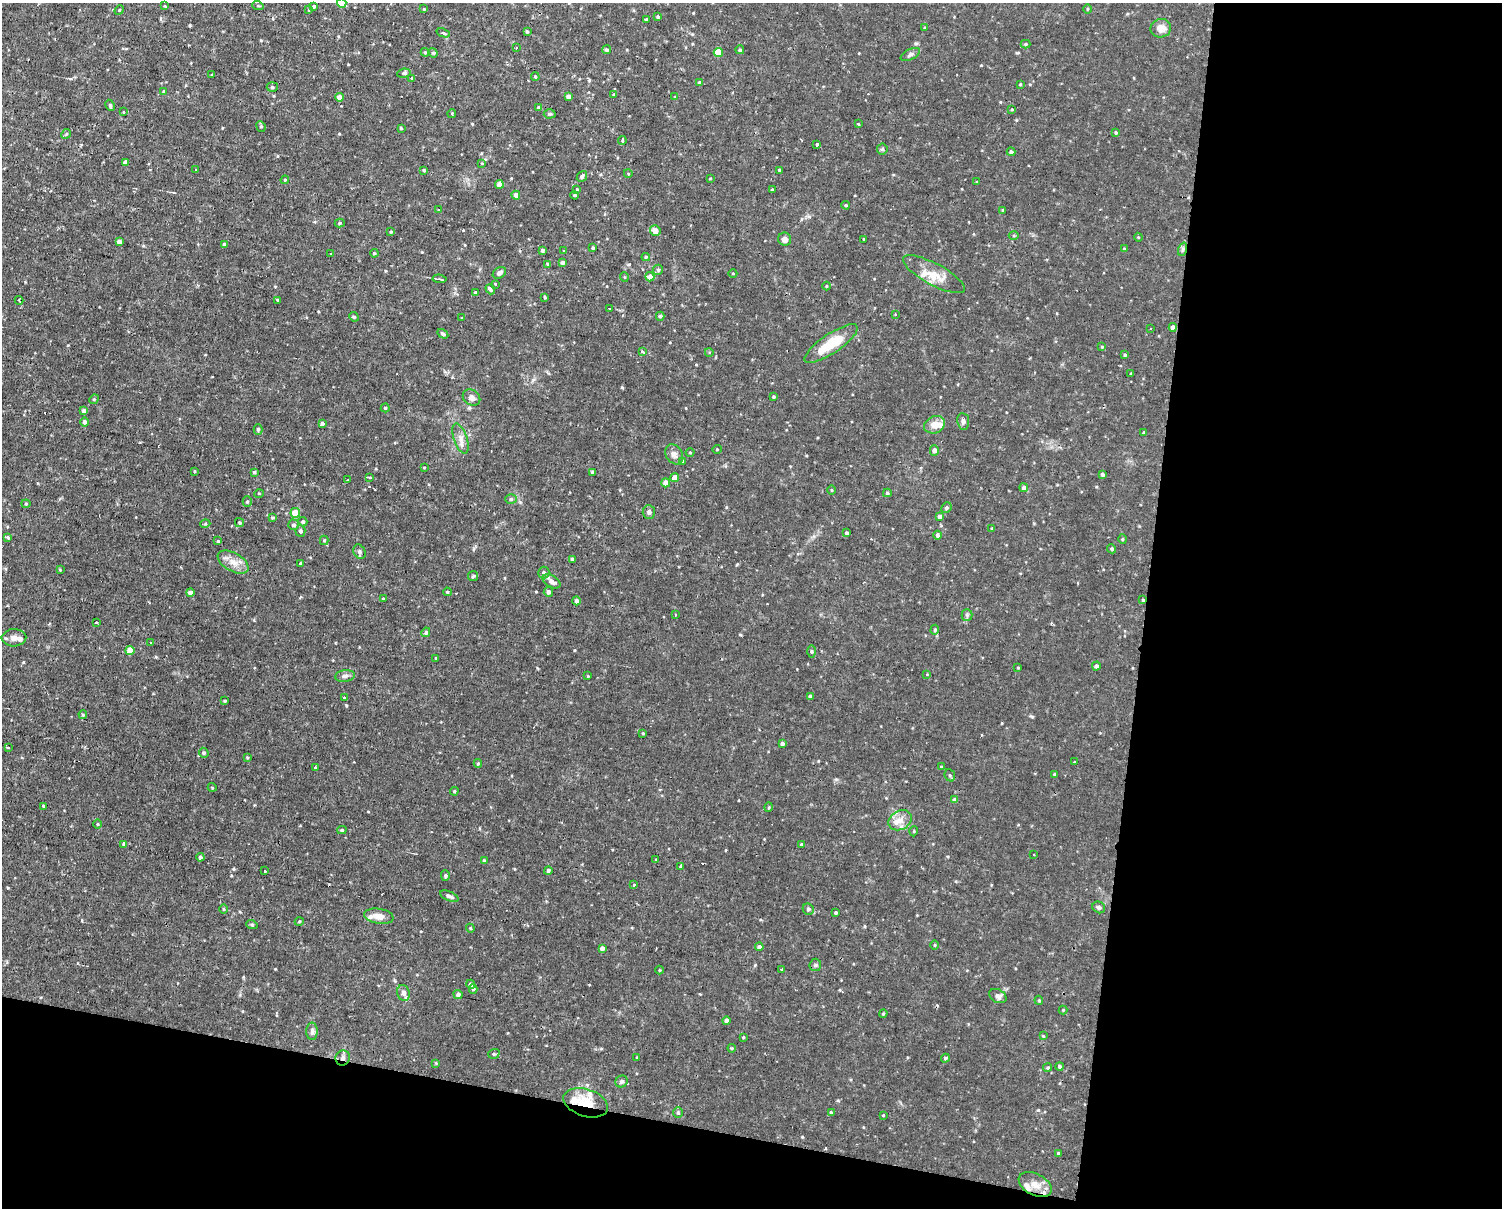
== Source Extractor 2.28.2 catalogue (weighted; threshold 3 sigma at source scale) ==
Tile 12 of 3 x 4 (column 3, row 4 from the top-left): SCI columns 3140-4639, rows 182-1387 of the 4978 x 5004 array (HDU 1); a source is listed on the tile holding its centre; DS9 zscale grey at full resolution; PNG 1504 x 1210 px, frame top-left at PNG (2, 3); each listed source drawn as its Kron ellipse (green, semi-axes under 4 px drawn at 4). Shown black and unused: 30% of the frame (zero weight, under 2 of 3 exposures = <1% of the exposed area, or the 3 px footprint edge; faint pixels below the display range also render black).
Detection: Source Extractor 2.28.2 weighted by HDU 2 'WHT'; one run over the whole footprint, this tile lists its part. Background 0.0153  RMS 0.0031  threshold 0.0141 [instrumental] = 3 sigma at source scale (4.5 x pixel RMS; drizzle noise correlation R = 1.50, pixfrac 1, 0.05/0.05 arcsec/px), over >= 5 px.
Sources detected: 290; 9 cosmic-ray / hot-pixel residue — neither listed nor drawn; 10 inside a brighter listed object's ellipse — not listed separately; the other 271 listed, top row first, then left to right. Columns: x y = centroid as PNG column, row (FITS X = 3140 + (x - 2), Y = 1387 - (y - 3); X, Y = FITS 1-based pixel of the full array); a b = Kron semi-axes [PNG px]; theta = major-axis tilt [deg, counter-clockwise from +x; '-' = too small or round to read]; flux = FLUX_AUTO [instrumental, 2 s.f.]
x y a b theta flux
342 3 4 4 - 7.3
165 6 4 2 - 0.22
258 6 6 3 -19 0.34
314 6 3 3 - 0.48
424 9 3 3 - 0.27
1087 9 4 3 - 0.3
119 10 5 4 - 0.42
308 10 4 2 - 0.36
658 17 3 3 - 0.47
646 19 3 3 - 0.4
925 28 4 3 - 0.31
1161 28 10 9 - 2.7
527 32 4 4 - 0.4
443 33 7 4 -20 0.63
1026 44 5 4 - 0.42
516 48 3 2 - 0.35
606 50 4 4 - 0.56
740 50 4 4 - 0.49
425 52 4 4 - 0.35
718 52 4 4 - 6.6
433 53 5 4 - 0.37
910 54 10 5 26 0.85
404 73 7 4 9 0.6
212 75 4 2 - 0.25
535 77 4 3 - 0.37
412 78 4 2 - 0.26
699 82 4 3 - 0.32
1020 84 3 3 - 0.3
272 87 5 5 - 0.57
164 91 4 3 - 0.33
614 94 4 2 - 0.24
568 96 4 4 - 1.6
339 97 4 4 - 2.5
675 97 3 3 - 0.39
110 105 6 3 -64 0.45
539 108 4 4 - 0.72
1012 109 3 3 - 0.25
124 112 2 2 - 0.4
452 113 4 3 - 0.35
550 114 6 4 3 0.58
858 124 3 2 - 0.32
261 126 5 4 - 0.48
401 128 3 3 - 0.29
1116 133 4 4 - 0.41
66 134 5 4 - 0.4
622 140 4 2 - 0.43
817 144 3 3 - 2
882 149 5 5 - 0.42
1011 152 4 4 - 0.9
126 162 4 4 - 1.6
482 163 4 3 - 0.36
196 170 4 3 - 0.86
424 170 4 3 - 0.41
779 170 3 3 - 0.66
628 173 4 3 - 0.24
582 176 6 4 49 0.8
710 178 4 2 - 0.2
285 180 4 4 - 0.4
977 182 3 3 - 0.29
499 184 4 4 - 2.8
577 189 4 3 - 0.29
772 190 3 3 - 0.53
516 195 4 4 - 2.1
575 195 4 3 - 0.41
846 205 4 3 - 0.34
438 210 3 2 - 0.23
1003 210 4 3 - 0.49
340 223 5 4 - 0.47
655 231 5 5 - 2
391 232 4 3 - 0.36
1014 235 5 3 - 0.3
1138 237 4 3 - 0.26
785 239 7 6 - 1.4
864 239 3 3 - 0.41
119 242 4 3 - 1
224 244 4 4 - 0.69
593 248 3 2 - 0.34
1124 249 4 4 - 0.39
1183 249 7 4 72 0.59
542 250 3 3 - 0.62
564 250 3 3 - 0.71
331 253 3 3 - 1
374 253 4 4 - 0.35
646 257 4 3 - 0.43
563 262 4 3 - 0.73
548 264 3 3 - 0.59
658 270 5 5 - 0.58
499 273 7 5 35 1.2
733 273 4 3 - 0.27
934 274 35 10 -28 5.3
624 277 5 3 - 0.24
650 277 4 4 - 2.5
440 279 7 2 -5 0.39
495 284 3 2 - 0.61
826 286 4 3 - 0.23
490 289 5 3 - 1.2
475 292 4 3 - 0.33
545 297 3 3 - 0.35
19 300 4 3 - 0.28
277 300 4 3 - 0.29
610 308 3 3 - 0.71
895 315 3 2 - 0.61
660 316 4 4 - 0.69
354 317 5 4 - 0.33
462 318 3 3 - 0.32
1173 327 4 4 - 1.7
1151 329 2 2 - 0.28
443 334 6 4 -31 0.63
831 344 31 9 34 10
1102 347 4 3 - 0.33
643 352 4 3 - 0.58
709 352 4 3 - 0.3
1125 355 3 3 - 0.39
1131 374 3 2 - 0.37
774 397 3 3 - 0.41
471 398 9 7 -34 1.6
94 399 5 4 - 0.34
385 408 4 4 - 0.41
84 411 4 4 - 1.2
963 421 8 6 -82 0.95
84 422 5 4 - 0.74
322 423 4 4 - 0.82
934 425 10 8 24 3.5
258 429 5 4 - 0.58
1144 432 4 3 - 0.32
460 439 16 6 -71 2.1
717 449 5 3 - 0.27
934 450 5 4 - 1.5
690 453 4 3 - 0.25
674 454 10 8 -57 1.4
683 461 4 3 - 0.33
424 467 4 2 - 0.2
194 471 4 3 - 0.24
254 472 3 3 - 0.43
593 472 4 3 - 0.92
1102 474 4 3 - 0.8
675 477 4 4 - 2
370 478 4 3 - 0.54
348 480 2 2 - 0.23
666 483 4 4 - 2
1024 488 4 4 - 1.5
832 490 5 3 - 0.27
259 493 5 3 - 0.25
887 493 4 4 - 0.46
511 499 6 5 - 0.55
247 501 5 4 - 0.5
26 504 4 4 - 0.33
946 508 5 5 - 0.7
649 512 7 6 - 0.86
295 513 5 5 - 5
939 516 4 4 - 1.1
272 518 4 4 - 0.41
303 522 4 4 - 0.67
239 523 4 4 - 0.43
205 524 5 3 - 0.27
293 525 5 5 - 0.75
992 528 3 3 - 0.28
300 531 5 5 - 0.79
847 533 4 3 - 0.5
938 535 4 4 - 0.96
8 538 3 3 - 0.84
1122 539 5 3 - 0.32
324 540 4 4 - 0.39
218 541 3 3 - 0.3
1112 549 5 4 - 0.49
359 552 7 5 -60 0.72
572 559 3 3 - 0.75
233 562 17 9 -29 3.1
301 563 4 3 - 0.66
60 570 4 4 - 0.25
544 572 6 5 - 0.72
473 576 5 5 - 0.46
552 581 10 5 -30 1.9
190 592 4 4 - 1.5
447 592 4 3 - 0.37
548 592 5 4 - 0.96
383 599 3 3 - 0.4
1143 600 4 3 - 0.33
577 601 4 4 - 1
675 615 3 2 - 0.3
967 615 5 5 - 0.54
96 623 3 3 - 0.79
935 630 5 4 - 0.42
426 632 5 4 - 0.56
14 638 12 8 2 1.8
151 643 3 3 - 0.53
130 650 5 4 - 4.8
812 651 6 3 -89 0.45
436 658 3 2 - 0.22
1096 666 4 4 - 0.87
1018 667 3 2 - 0.23
927 674 3 3 - 0.73
345 676 10 6 8 0.96
588 676 3 3 - 0.25
810 696 4 3 - 0.53
345 698 4 3 - 2
225 701 3 2 - 0.32
83 715 4 4 - 0.35
643 733 3 3 - 0.26
782 744 4 3 - 0.86
8 748 3 3 - 0.97
204 753 5 4 - 0.56
247 757 3 3 - 0.3
1074 762 3 2 - 0.23
478 763 4 4 - 0.36
941 767 4 4 - 0.31
315 768 3 2 - 0.4
1055 774 4 3 - 0.46
950 775 6 5 - 0.54
212 787 4 3 - 0.25
454 791 4 4 - 0.36
955 800 4 4 - 1.6
43 806 4 3 - 0.26
769 807 5 3 - 0.3
900 820 12 9 29 2.9
98 824 5 3 - 0.23
342 830 4 4 - 0.5
914 831 5 3 - 0.27
124 844 4 4 - 0.49
801 844 4 4 - 0.4
1034 854 3 2 - 0.43
200 857 4 3 - 0.76
656 859 4 2 - 0.23
484 861 4 3 - 0.45
681 867 4 3 - 0.84
265 871 4 3 - 0.85
548 871 4 4 - 0.76
445 876 5 4 - 0.4
634 884 3 3 - 0.84
449 896 10 4 -22 0.8
1099 907 7 5 -30 0.76
224 909 5 3 - 0.31
808 909 6 5 - 0.68
836 912 3 3 - 0.41
379 916 15 7 -9 2.6
299 922 4 3 - 0.27
252 925 6 3 -19 0.38
470 928 4 4 - 0.32
935 945 5 3 - 0.28
759 947 4 4 - 0.9
602 948 4 4 - 1.2
815 965 6 6 - 0.58
782 969 2 2 - 0.41
659 970 4 3 - 0.26
470 984 4 4 - 1
473 989 5 4 - 0.44
403 993 8 6 -70 1.2
458 994 4 4 - 0.92
998 996 9 6 -27 1.2
1039 1000 4 4 - 0.38
1063 1010 4 4 - 0.26
883 1014 4 3 - 0.38
726 1020 4 4 - 1.3
312 1031 9 5 89 0.92
1043 1036 3 3 - 0.27
743 1037 3 3 - 0.29
732 1048 4 4 - 0.3
494 1054 6 5 - 0.57
343 1058 7 7 - 1.1
637 1058 3 3 - 0.41
945 1058 4 4 - 0.51
436 1063 4 4 - 0.28
1060 1067 4 4 - 0.81
1048 1068 4 4 - 0.41
621 1081 6 5 - 0.81
586 1103 23 13 -17 7.1
678 1113 5 4 - 0.41
831 1113 4 3 - 1.3
883 1115 3 3 - 0.27
1058 1153 3 3 - 0.37
1035 1185 18 10 -27 3.6
Overlapping masked pixels (flux is a lower limit): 3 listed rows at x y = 1143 600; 343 1058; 586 1103
Isophote crosses this tile's border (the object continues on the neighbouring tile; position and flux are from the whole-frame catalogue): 1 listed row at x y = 342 3
Unlisted compact peaks at least as high as the median listed source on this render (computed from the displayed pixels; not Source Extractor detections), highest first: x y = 1038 1110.